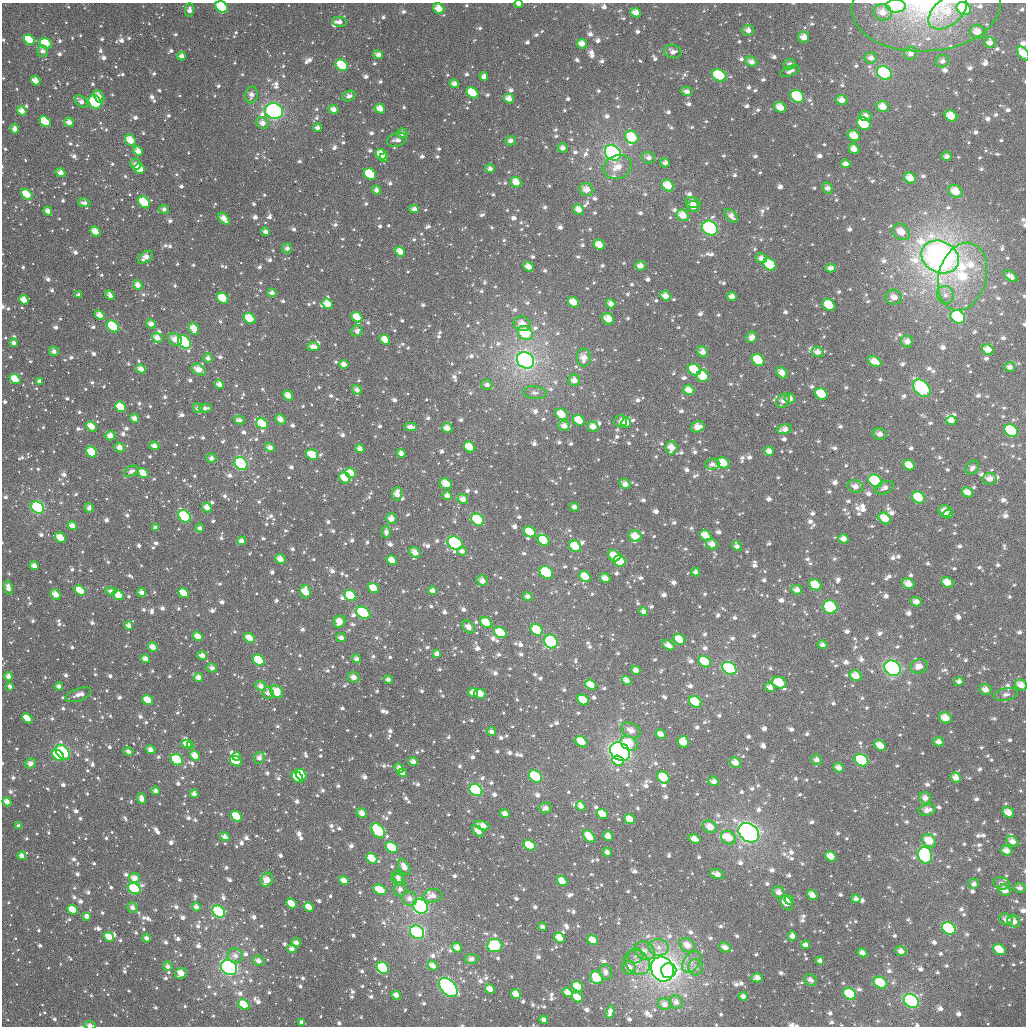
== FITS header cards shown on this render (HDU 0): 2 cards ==
NAXIS1  =                 1024
NAXIS2  =                 1024

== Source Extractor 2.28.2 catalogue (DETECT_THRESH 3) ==
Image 1024 x 1024 px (HDU 0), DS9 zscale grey, 1 PNG px = 1 image px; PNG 1028 x 1028 px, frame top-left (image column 1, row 1024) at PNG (2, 3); each listed source drawn as its Kron ellipse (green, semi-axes under 4 px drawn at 4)
Background 1400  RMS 47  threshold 142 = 3 sigma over >= 5 px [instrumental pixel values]
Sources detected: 1824; of the 1824, the 500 brightest by FLUX_AUTO listed and drawn (1324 fainter detections omitted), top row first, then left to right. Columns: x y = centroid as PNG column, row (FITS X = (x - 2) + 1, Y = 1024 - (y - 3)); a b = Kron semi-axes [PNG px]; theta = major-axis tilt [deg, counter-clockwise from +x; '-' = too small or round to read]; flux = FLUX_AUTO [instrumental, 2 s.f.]
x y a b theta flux
519 4 4 3 - 1.5e+04
896 6 10 6 -1 1.9e+05
926 6 75 45 4 3.5e+05
221 7 6 5 - 1.4e+05
439 9 6 5 - 5.1e+04
964 9 8 6 -34 2.1e+05
189 10 6 4 88 1.7e+04
882 12 9 8 - 3.3e+04
948 12 22 13 41 7.6e+04
636 13 5 4 - 3.4e+04
339 22 7 5 -9 1.9e+04
748 30 6 5 - 2.0e+04
978 32 8 7 - 3.7e+04
804 37 6 5 - 3.0e+04
29 40 6 4 -38 1.1e+05
990 43 6 5 - 1.7e+04
46 44 6 5 - 1.3e+05
582 44 5 4 - 3.2e+04
42 51 6 5 - 1.5e+04
673 52 9 6 -15 2.0e+04
910 53 7 6 - 2.0e+04
1023 53 8 5 -53 5.0e+04
378 55 5 4 - 1.5e+04
182 56 4 4 - 1.9e+04
871 58 6 5 - 1.9e+04
942 61 7 6 - 1.6e+04
751 62 6 5 - 2.1e+04
790 64 6 5 - 1.4e+04
342 65 6 5 - 1.2e+05
790 71 10 5 22 1.6e+04
884 73 8 6 -37 5.5e+05
719 75 8 5 -28 1.6e+05
484 77 4 4 - 2.5e+04
36 81 5 4 - 3.5e+04
454 84 5 4 - 1.9e+04
686 91 6 4 -12 1.4e+04
472 93 6 5 - 9.3e+04
251 95 8 6 81 2.0e+04
99 96 7 4 -61 2.2e+04
349 96 7 5 21 1.5e+04
797 96 7 6 - 1.5e+05
509 99 5 4 - 3.4e+04
842 100 6 5 - 2.7e+04
81 102 8 4 -39 2.1e+04
95 102 7 6 - 2.3e+05
780 107 6 5 - 4.3e+04
883 107 6 5 - 4.2e+04
333 109 5 4 - 2.4e+04
380 109 5 4 - 4.0e+04
22 111 5 4 - 3.2e+04
274 111 9 7 -17 7.9e+05
865 116 6 5 - 2.3e+04
951 116 6 5 - 5.8e+04
45 122 6 4 -38 1.4e+05
69 122 5 4 - 2.6e+04
262 123 6 5 - 2.6e+04
864 124 7 6 - 2.3e+05
318 128 4 4 - 1.7e+04
15 129 4 4 - 1.9e+04
402 133 5 5 - 1.5e+04
854 136 6 5 - 4.8e+04
632 137 7 6 - 1.1e+05
130 140 6 5 - 5.7e+04
397 140 10 6 17 1.8e+04
510 141 5 4 - 1.5e+04
563 148 5 4 - 1.7e+04
854 149 6 5 - 2.6e+04
138 151 5 4 - 2.9e+04
613 153 8 7 - 1.1e+06
381 154 6 5 - 5.2e+04
947 156 5 4 - 1.7e+04
384 158 4 4 - 1.6e+04
648 158 7 5 -18 1.8e+04
665 163 5 4 - 1.6e+04
136 164 5 5 - 1.4e+04
846 164 5 4 - 2.1e+04
618 167 14 11 22 4.8e+04
140 169 5 4 - 9.1e+04
490 169 5 4 - 1.5e+04
61 173 5 4 - 2.5e+04
370 174 6 5 - 1.7e+05
910 178 6 5 - 4.0e+04
516 182 6 5 - 4.7e+04
668 185 6 5 - 6.2e+04
827 188 6 5 - 1.7e+04
586 189 7 6 - 3.5e+04
376 190 4 4 - 1.7e+04
955 191 7 6 - 5.2e+04
27 194 6 4 -37 6.6e+04
144 202 6 5 - 1.2e+05
693 202 8 5 -11 2.2e+04
84 203 6 4 -11 1.5e+04
693 207 6 5 - 3.2e+04
164 209 5 4 - 1.4e+04
414 209 5 4 - 1.9e+04
579 210 6 5 - 3.3e+04
48 211 4 4 - 2.2e+04
683 215 6 5 - 4.5e+04
731 216 8 5 -47 1.9e+04
224 219 7 4 -54 3.3e+04
710 228 8 7 - 3.4e+05
95 231 5 4 - 4.4e+04
266 232 4 4 - 1.7e+04
901 232 9 7 -36 4.5e+04
599 245 6 5 - 5.3e+04
287 248 5 5 - 1.6e+04
400 251 5 4 - 3.8e+04
145 257 8 5 36 3.0e+04
940 257 19 15 -26 3.1e+06
761 258 6 5 - 1.9e+04
770 264 7 5 -36 2.0e+05
640 266 5 5 - 2.4e+04
528 267 5 4 - 2.8e+04
830 268 5 4 - 1.7e+04
962 276 34 23 75 2.4e+05
1011 276 8 4 -36 1.5e+04
138 285 5 4 - 2.5e+04
272 293 4 4 - 1.7e+04
78 295 4 4 - 1.4e+04
110 295 5 4 - 1.7e+04
945 295 9 8 - 2.1e+04
665 296 5 4 - 2.9e+04
732 296 5 4 - 2.0e+04
894 297 8 7 - 2.8e+04
223 298 6 5 - 9.1e+04
24 300 5 4 - 4.0e+04
573 302 6 5 - 4.8e+04
328 304 6 4 -41 5.4e+04
611 304 5 4 - 2.3e+04
829 305 7 5 -36 8.8e+04
100 315 5 4 - 3.2e+04
357 317 6 4 -36 5.4e+04
958 317 7 6 - 5.2e+05
249 319 6 5 - 1.2e+05
608 319 6 5 - 4.8e+04
151 324 5 4 - 2.1e+04
522 324 9 7 -19 3.6e+04
113 326 7 5 -39 1.6e+05
194 329 6 5 - 4.4e+04
357 331 6 5 - 1.5e+04
525 333 8 6 -32 1.3e+05
752 337 6 5 - 2.3e+04
157 338 6 4 -38 2.8e+04
175 339 7 5 -43 3.3e+04
385 340 6 4 -41 4.5e+04
907 341 6 6 - 2.4e+04
184 342 7 5 -48 3.4e+05
14 343 4 4 - 1.5e+04
313 347 6 4 -1 2.5e+04
988 350 6 5 - 3.6e+04
54 351 5 5 - 1.7e+04
703 352 6 5 - 2.1e+04
817 352 6 5 - 2.2e+04
208 358 5 4 - 1.5e+04
584 358 9 7 -89 3.7e+04
526 360 9 7 -38 1.6e+06
758 360 7 5 -38 1.0e+05
874 361 7 5 -24 3.8e+04
344 364 5 4 - 2.2e+04
1010 367 5 5 - 1.5e+04
141 369 5 4 - 2.9e+04
199 370 7 5 -30 3.7e+04
694 370 7 5 -34 9.2e+04
782 373 6 5 - 3.2e+04
703 376 6 6 - 8.0e+04
15 379 6 4 -40 6.9e+04
574 380 6 5 - 2.5e+04
40 381 4 4 - 1.7e+04
219 384 5 4 - 2.3e+04
487 385 6 5 - 1.5e+04
922 388 10 7 -47 3.4e+05
357 390 5 4 - 1.5e+04
689 390 6 5 - 4.0e+04
535 393 11 6 -6 1.5e+04
821 394 6 5 - 1.1e+05
288 395 5 4 - 3.2e+04
790 399 5 5 - 1.7e+04
783 401 8 6 46 2.1e+04
120 407 6 4 -41 1.2e+05
198 408 5 5 - 1.4e+04
205 408 7 4 1 1.6e+04
562 414 6 5 - 5.3e+04
135 418 5 4 - 2.2e+04
280 419 6 4 -46 2.7e+04
239 420 5 3 - 1.5e+04
579 420 6 5 - 6.2e+04
620 421 6 6 - 1.7e+04
951 421 5 4 - 2.2e+04
626 423 5 5 - 2.7e+04
262 424 6 5 - 9.0e+04
91 426 6 4 -43 4.7e+04
564 426 6 5 - 2.2e+04
411 427 6 4 -1 2.2e+04
593 427 5 5 - 2.6e+04
698 427 7 5 15 2.9e+04
447 428 5 5 - 2.9e+04
784 429 8 5 12 2.3e+04
1011 431 7 5 -34 2.4e+05
880 434 7 6 - 1.7e+04
110 436 5 4 - 2.7e+04
154 446 5 4 - 2.1e+04
120 447 5 4 - 2.7e+04
470 447 6 5 - 6.4e+04
270 448 5 4 - 2.0e+04
671 448 7 6 - 3.7e+04
360 449 4 4 - 2.0e+04
769 451 5 4 - 2.4e+04
92 452 6 5 - 7.9e+04
401 453 5 4 - 2.2e+04
312 455 6 5 - 7.1e+04
211 458 5 5 - 1.4e+04
723 463 6 5 - 7.3e+04
241 464 7 5 -44 4.3e+05
712 464 7 5 4 1.5e+04
909 465 6 5 - 4.3e+04
972 468 8 5 49 1.4e+04
131 471 7 5 30 1.6e+04
143 473 6 4 -38 4.6e+04
351 473 6 4 -38 4.9e+04
345 478 6 5 - 5.9e+04
989 479 7 6 - 2.7e+04
875 481 7 5 -35 2.5e+05
446 484 6 5 - 4.5e+04
625 484 5 4 - 2.5e+04
855 486 8 6 -15 2.3e+04
885 488 9 6 25 1.7e+04
967 492 6 5 - 3.3e+04
397 494 6 5 - 3.4e+04
447 496 5 4 - 2.0e+04
918 497 7 5 -36 8.1e+04
463 499 5 4 - 2.7e+04
38 507 7 5 -38 4.2e+05
207 507 5 4 - 2.7e+04
574 507 4 4 - 1.8e+04
89 508 5 4 - 1.6e+04
945 511 6 6 - 3.3e+04
948 514 5 4 - 3.1e+04
185 516 7 5 -46 2.4e+05
885 518 7 5 -39 4.8e+04
391 519 5 5 - 2.9e+04
478 520 7 5 -39 1.3e+05
72 526 5 4 - 2.7e+04
156 528 4 4 - 1.9e+04
200 528 4 4 - 1.5e+04
386 532 5 4 - 1.6e+04
530 532 6 5 - 9.1e+04
635 536 7 5 -13 4.6e+04
706 536 6 5 - 4.8e+04
60 538 6 5 - 4.4e+04
843 539 5 4 - 2.6e+04
544 540 6 5 - 7.4e+04
242 541 4 4 - 2.2e+04
455 543 8 6 -29 2.6e+05
712 544 6 5 - 2.8e+04
575 546 6 5 - 6.8e+04
737 546 5 4 - 1.4e+04
462 551 5 4 - 1.5e+04
415 553 6 5 - 3.0e+04
614 556 6 5 - 5.0e+04
280 559 5 4 - 3.2e+04
392 560 5 4 - 4.6e+04
619 561 6 5 - 1.3e+05
34 566 5 4 - 2.5e+04
546 572 7 5 -37 6.6e+05
695 572 4 4 - 1.4e+04
585 577 6 5 - 5.7e+04
605 578 5 4 - 2.8e+04
482 581 6 5 - 2.5e+04
947 582 6 5 - 4.3e+04
908 584 6 5 - 3.8e+04
815 585 6 5 - 6.4e+04
8 588 7 4 -73 2.5e+04
374 588 6 4 -37 5.8e+04
80 590 6 4 -37 1.1e+05
797 590 5 5 - 2.1e+04
111 591 5 4 - 1.5e+04
433 591 4 4 - 2.2e+04
142 592 4 4 - 1.9e+04
305 592 6 5 - 5.4e+04
184 593 6 4 -38 6.8e+04
56 594 6 4 -52 4.0e+04
118 595 6 4 -36 9.0e+04
350 596 6 5 - 1.5e+05
528 596 5 4 - 1.5e+04
916 602 5 4 - 2.4e+04
830 607 7 7 - 2.3e+05
644 611 4 4 - 1.7e+04
363 613 7 5 -35 2.1e+05
339 622 6 5 - 4.2e+04
486 623 6 5 - 9.7e+04
129 626 4 4 - 2.0e+04
469 627 7 5 -46 2.2e+04
537 630 6 5 - 1.7e+05
500 633 6 5 - 1.1e+05
198 636 5 4 - 4.0e+04
250 638 5 4 - 4.5e+04
341 638 5 4 - 1.7e+04
679 639 6 5 - 6.2e+04
551 641 7 6 - 4.2e+05
668 645 6 4 -30 2.6e+04
822 645 5 4 - 1.6e+04
153 647 5 4 - 3.2e+04
437 654 4 4 - 1.7e+04
202 656 5 4 - 2.0e+04
145 659 5 4 - 2.4e+04
357 659 4 4 - 1.8e+04
259 660 6 5 - 1.5e+05
705 662 7 5 -37 1.0e+05
919 666 9 7 14 3.0e+04
212 668 5 4 - 1.4e+04
729 668 7 6 - 5.7e+05
893 668 9 7 -35 6.5e+05
636 670 5 4 - 2.4e+04
9 676 4 4 - 1.9e+04
856 676 6 5 - 3.9e+04
354 677 6 5 - 2.5e+04
199 678 4 4 - 2.1e+04
388 679 4 4 - 1.5e+04
627 680 5 4 - 2.4e+04
959 681 5 4 - 1.6e+04
779 683 8 5 -20 9.5e+04
591 685 6 4 -37 4.8e+04
1021 685 6 5 - 3.2e+04
10 686 4 3 - 1.5e+04
59 686 4 3 - 1.6e+04
261 686 5 5 - 2.2e+04
770 687 5 4 - 2.2e+04
985 690 6 5 - 2.6e+04
277 692 7 5 -41 7.3e+04
268 693 6 5 - 1.7e+04
473 693 5 4 - 3.0e+04
480 694 6 5 - 4.0e+04
1006 694 12 6 13 1.5e+04
78 695 13 6 20 1.7e+04
148 700 6 4 -38 5.5e+04
583 700 6 5 - 6.4e+04
695 702 7 5 -36 8.8e+04
27 718 6 4 -42 5.8e+04
945 718 6 5 - 4.0e+04
631 730 10 7 -29 2.9e+04
492 732 4 4 - 1.6e+04
661 734 5 4 - 2.5e+04
581 742 7 5 -38 7.5e+04
683 742 6 5 - 5.1e+04
939 742 5 4 - 2.1e+04
629 743 9 6 -29 9.4e+04
187 744 5 4 - 3.6e+04
191 746 4 3 - 3.0e+04
880 746 6 4 -32 4.6e+04
151 750 5 4 - 2.5e+04
128 751 5 4 - 1.4e+04
63 752 8 6 -54 3.1e+05
620 752 10 8 -35 1.1e+06
58 755 6 4 -40 1.6e+05
195 756 5 4 - 4.5e+04
237 756 4 3 - 1.6e+04
259 758 6 5 - 1.9e+04
177 760 6 5 - 1.6e+05
816 760 5 5 - 1.6e+04
861 760 7 5 -36 2.2e+05
236 761 6 4 -32 1.0e+05
618 761 6 5 - 3.8e+04
413 762 5 4 - 1.9e+04
30 763 6 5 - 2.1e+04
735 763 6 5 - 2.8e+04
399 768 5 4 - 1.8e+04
839 768 5 4 - 2.1e+04
403 773 4 4 - 1.7e+04
301 775 6 5 - 1.4e+05
535 776 7 5 -37 5.5e+05
297 777 7 5 -50 7.4e+04
663 777 7 5 -38 8.8e+04
956 778 5 4 - 2.9e+04
714 781 6 4 -20 2.1e+04
476 790 7 5 -33 2.3e+05
156 791 4 4 - 1.8e+04
194 794 4 4 - 1.8e+04
925 798 6 5 - 2.0e+04
142 799 5 4 - 2.4e+04
7 802 5 4 - 2.9e+04
581 806 5 4 - 2.0e+04
545 808 6 5 - 1.8e+04
927 810 9 5 11 2.5e+04
362 813 5 4 - 2.8e+04
1008 813 6 5 - 3.5e+04
505 814 5 4 - 2.6e+04
602 814 6 4 -34 5.6e+04
236 816 6 4 -39 1.1e+05
629 819 5 4 - 4.3e+04
19 826 4 3 - 1.5e+04
483 826 8 4 -18 3.3e+04
710 827 7 6 - 3.8e+04
378 831 8 6 -52 2.0e+05
478 831 7 4 -44 2.2e+04
749 833 11 8 -39 1.2e+06
589 836 7 5 -46 6.9e+04
608 836 5 4 - 2.7e+04
225 837 5 4 - 2.2e+04
728 838 8 6 -40 6.5e+04
694 839 6 4 -18 2.7e+04
929 841 7 6 - 5.8e+04
1013 841 6 5 - 2.3e+04
529 845 6 5 - 9.2e+04
392 848 6 5 - 1.3e+05
1007 850 6 5 - 2.7e+04
607 852 5 4 - 1.7e+04
925 855 8 7 - 5.0e+05
22 856 4 4 - 2.4e+04
831 856 6 5 - 4.0e+04
372 858 6 4 -39 7.0e+04
404 867 9 5 -59 2.7e+04
717 874 7 4 -19 2.5e+04
398 877 6 5 - 1.4e+04
134 878 5 5 - 3.0e+04
267 880 7 5 65 3.9e+04
344 880 5 4 - 3.2e+04
398 880 7 5 -28 1.5e+04
562 881 5 4 - 4.8e+04
1002 883 8 6 -11 1.5e+04
974 884 5 5 - 1.5e+04
1020 888 6 5 - 1.5e+04
134 889 6 5 - 1.8e+05
400 889 7 6 - 1.7e+04
380 890 7 5 -23 7.4e+04
1005 890 6 5 - 2.9e+04
779 892 6 5 - 2.4e+04
812 895 5 4 - 2.7e+04
432 896 10 6 8 2.9e+04
410 898 8 7 - 2.2e+04
856 899 4 4 - 1.6e+04
789 900 4 4 - 4.5e+04
292 903 6 4 -41 6.6e+04
787 903 8 5 -61 6.6e+04
420 906 8 7 - 7.5e+05
196 907 4 4 - 2.0e+04
309 907 5 4 - 4.5e+04
132 908 5 5 - 1.9e+04
73 910 5 4 - 9.1e+04
219 912 7 5 -37 3.9e+05
87 916 4 4 - 1.9e+04
1006 919 7 5 -18 2.2e+04
1014 921 6 5 - 2.2e+04
543 927 4 4 - 1.6e+04
949 928 7 5 -34 5.4e+05
417 932 8 6 -36 7.1e+05
792 936 5 4 - 2.0e+04
109 937 5 4 - 4.9e+04
146 938 4 4 - 1.5e+04
560 938 6 4 -43 5.7e+04
593 940 5 4 - 4.9e+04
296 943 4 4 - 1.8e+04
495 945 7 6 - 1.7e+05
687 945 8 6 -34 3.6e+04
806 945 5 4 - 1.9e+04
457 947 5 4 - 2.6e+04
659 947 10 8 -5 2.6e+04
725 947 6 5 - 2.2e+04
292 949 4 4 - 1.9e+04
1000 950 7 5 -35 7.4e+04
645 951 11 8 -30 2.9e+04
901 951 6 5 - 2.1e+04
862 953 5 4 - 2.3e+04
235 956 8 7 - 2.1e+04
635 956 8 7 - 1.5e+04
471 959 7 5 7 1.8e+04
259 961 6 5 - 2.0e+04
820 961 4 4 - 1.5e+04
637 962 14 11 -39 4.4e+04
692 962 12 7 53 2.2e+04
168 966 5 4 - 1.5e+04
433 966 5 4 - 2.2e+04
229 967 8 7 - 9.7e+05
696 967 8 7 - 1.5e+04
383 968 6 5 - 2.0e+05
629 968 7 6 - 2.7e+04
662 969 13 11 -62 2.1e+06
669 970 7 7 - 9.8e+05
606 972 7 6 - 1.9e+04
181 974 6 5 - 4.4e+04
597 978 7 6 - 1.5e+05
757 978 6 4 1 2.4e+04
811 980 7 5 -37 1.8e+04
880 983 7 5 -25 9.9e+04
577 986 6 4 -35 6.0e+04
448 988 11 7 -46 5.7e+05
490 989 5 4 - 3.3e+04
568 992 5 4 - 2.9e+04
516 994 5 4 - 3.8e+04
850 994 7 5 -34 1.4e+05
396 995 5 4 - 2.4e+04
743 996 4 4 - 1.6e+04
577 997 6 4 -37 4.4e+04
911 1001 8 6 -35 7.1e+05
676 1002 7 6 - 1.7e+04
244 1004 6 4 -39 1.1e+05
664 1004 7 6 - 2.0e+04
610 1012 7 4 73 2.0e+04
544 1020 4 4 - 1.9e+04
302 1022 4 3 - 1.7e+04
90 1025 6 3 -8 1.8e+04
At the frame edge (FLAGS 8, measured only in part): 9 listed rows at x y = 519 4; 896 6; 926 6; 221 7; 964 9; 1023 53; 1020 888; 544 1020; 90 1025
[1324 fainter detections neither listed nor drawn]

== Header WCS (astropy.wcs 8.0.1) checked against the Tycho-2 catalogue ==
Header WCS as astropy/WCSLIB reads it (applying the file's SIP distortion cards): RA---TAN-SIP/DEC--TAN-SIP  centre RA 02:22:02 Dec +78:37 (35.51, +78.62 deg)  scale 8.66 arcsec/px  FOV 147.9' x 147.9'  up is +177 deg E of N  parity flipped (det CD > 0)
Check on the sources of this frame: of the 60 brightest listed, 56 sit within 12.7 arcsec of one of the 180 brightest Tycho-2 stars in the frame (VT <= 11.23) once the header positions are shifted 6.19 arcsec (4.66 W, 4.07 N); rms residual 4.24 arcsec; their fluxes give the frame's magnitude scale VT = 22.83 - 2.5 log10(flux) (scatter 0.34 mag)
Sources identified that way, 340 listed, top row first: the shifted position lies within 12.7 arcsec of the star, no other Tycho-2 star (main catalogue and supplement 1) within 25.4 arcsec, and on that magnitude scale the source's flux lands within +1.5 / -3 mag of the star's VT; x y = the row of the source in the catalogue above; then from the Tycho-2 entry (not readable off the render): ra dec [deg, ICRS J2000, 3 dp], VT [Tycho-2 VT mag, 2 dp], TYC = Tycho-2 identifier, HIP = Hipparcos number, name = IAU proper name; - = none
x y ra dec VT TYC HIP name
519 4 35.727 +77.395 12.34 4499-2160-1 - -
896 6 31.585 +77.327 9.37 4499-1489-1 - -
221 7 39.003 +77.416 9.62 4499-62-1 - -
439 9 36.604 +77.415 10.72 4499-296-1 - -
882 12 31.725 +77.348 12.26 4499-1806-1 - -
636 13 34.432 +77.402 11.92 4499-1634-1 - -
339 22 37.699 +77.452 11.92 4499-282-1 - -
748 30 33.180 +77.422 11.72 4499-2100-1 - -
804 37 32.560 +77.427 11.33 4499-1532-1 - -
29 40 41.139 +77.482 10.59 4512-552-1 - -
46 44 40.959 +77.494 9.78 4512-410-1 - -
582 44 35.004 +77.484 11.30 4499-1719-1 - -
1023 53 30.124 +77.403 10.82 4499-2196-1 - -
751 62 33.113 +77.497 11.86 4499-1601-1 - -
342 65 37.668 +77.557 9.89 4499-630-1 - -
884 73 31.626 +77.492 8.75 4499-2238-1 - -
719 75 33.448 +77.538 10.30 4499-1609-1 - -
484 77 36.077 +77.575 12.50 4499-236-1 - -
36 81 41.091 +77.582 12.21 4512-1954-1 - -
454 84 36.404 +77.594 11.83 4499-238-1 - -
472 93 36.195 +77.616 10.94 4499-976-1 - -
797 96 32.557 +77.571 9.73 4499-2021-1 10125 -
509 99 35.786 +77.625 11.77 4499-806-1 - -
95 102 40.434 +77.639 9.12 4512-932-1 12578 -
883 107 31.601 +77.572 12.25 4499-2123-1 - -
333 109 37.756 +77.663 11.83 4499-580-1 - -
380 109 37.231 +77.659 11.54 4499-96-1 - -
22 111 41.263 +77.652 11.26 4512-111-1 - -
274 111 38.418 +77.667 7.74 4499-676-1 11906 -
951 116 30.831 +77.575 10.88 4499-1475-1 - -
45 122 41.004 +77.681 11.05 4512-2454-1 - -
69 122 40.735 +77.685 11.28 4512-728-1 - -
864 124 31.790 +77.619 10.86 4499-2085-1 - -
318 128 37.934 +77.707 12.33 4499-330-1 - -
15 129 41.352 +77.694 12.40 4512-718-1 - -
854 136 31.884 +77.651 10.82 4499-1741-1 - -
632 137 34.378 +77.702 10.04 4499-1747-1 - -
130 140 40.050 +77.733 10.77 4512-57-1 - -
613 153 34.576 +77.743 7.81 4499-1478-1 10750 -
381 154 37.211 +77.769 11.37 4499-208-1 - -
648 158 34.177 +77.747 12.04 4499-1917-1 - -
846 164 31.943 +77.720 12.00 4499-1749-1 - -
140 169 39.955 +77.802 11.00 4499-212-1 - -
370 174 37.328 +77.818 10.35 4499-358-1 - -
910 178 31.202 +77.735 11.03 4499-1574-1 - -
516 182 35.662 +77.825 10.93 4499-518-1 - -
668 185 33.931 +77.811 10.45 4499-2019-1 - -
827 188 32.125 +77.781 12.04 4499-2101-1 - -
586 189 34.854 +77.834 11.26 4499-1376-1 - -
955 191 30.671 +77.754 10.78 4499-1965-1 - -
27 194 41.252 +77.854 10.47 4512-2261-1 - -
144 202 39.914 +77.884 10.37 4499-906-1 - -
84 203 40.593 +77.880 11.86 4512-2299-1 - -
693 207 33.625 +77.856 11.27 4499-1396-1 - -
164 209 39.689 +77.900 12.22 4499-136-1 - -
579 210 34.931 +77.884 11.88 4499-1775-1 - -
48 211 41.021 +77.896 12.22 4512-2509-1 - -
683 215 33.736 +77.880 11.03 4499-1328-1 - -
224 219 39.003 +77.925 11.96 4499-586-1 - -
710 228 33.411 +77.905 8.53 4499-1722-1 10371 -
95 231 40.484 +77.950 10.92 4512-1671-1 - -
266 232 38.524 +77.957 12.27 4499-308-1 - -
599 245 34.671 +77.965 11.57 4499-1362-1 - -
287 248 38.277 +77.998 12.01 4499-164-1 - -
400 251 36.967 +78.002 11.62 4499-72-1 - -
145 257 39.905 +78.014 11.94 4499-548-1 - -
940 257 30.738 +77.916 6.17 4499-2251-1 9568 -
761 258 32.796 +77.966 12.06 4499-2171-1 - -
770 264 32.686 +77.979 10.30 4499-2170-1 - -
640 266 34.180 +78.008 11.94 4499-1656-1 - -
528 267 35.471 +78.027 11.94 4499-338-1 - -
962 276 30.460 +77.955 10.88 4499-1636-1 - -
138 285 40.014 +78.081 11.29 4512-1013-1 - -
78 295 40.708 +78.101 12.03 4512-2427-1 - -
110 295 40.340 +78.105 12.47 4512-1771-1 - -
223 298 39.023 +78.118 10.79 4499-661-1 - -
24 300 41.347 +78.107 11.61 4512-803-1 - -
573 302 34.928 +78.107 11.19 4499-1280-1 - -
328 304 37.801 +78.131 11.18 4499-543-1 - -
611 304 34.492 +78.104 12.19 4499-1686-1 - -
829 305 31.956 +78.062 11.73 4499-1671-1 - -
100 315 40.468 +78.151 11.52 4512-727-1 - -
357 317 37.451 +78.162 11.23 4499-573-1 - -
958 317 30.452 +78.053 9.47 4499-1582-1 - -
249 319 38.712 +78.167 10.35 4499-527-1 - -
608 319 34.510 +78.142 11.22 4499-1577-1 - -
522 324 35.512 +78.165 12.20 4499-297-1 - -
113 326 40.317 +78.180 9.40 4512-1837-1 12535 -
525 333 35.469 +78.188 10.01 4499-793-1 - -
157 338 39.801 +78.210 11.84 4499-433-1 - -
175 339 39.596 +78.214 11.73 4499-615-1 - -
385 340 37.118 +78.216 11.34 4499-221-1 - -
184 342 39.483 +78.221 9.43 4499-927-1 - -
14 343 41.495 +78.208 11.97 4512-241-1 - -
988 350 30.053 +78.120 12.16 4499-2213-1 - -
54 351 41.025 +78.234 12.01 4512-2209-1 - -
208 358 39.206 +78.261 12.23 4499-827-1 - -
584 358 34.766 +78.238 11.59 4499-1900-1 - -
526 360 35.446 +78.254 7.55 4499-517-1 - -
758 360 32.714 +78.211 10.57 4499-1371-1 - -
874 361 31.359 +78.183 11.27 4499-1545-1 - -
141 369 40.004 +78.284 11.40 4512-1301-1 - -
199 370 39.318 +78.288 11.58 4499-253-1 - -
694 370 33.454 +78.248 11.17 4499-1971-1 - -
703 376 33.348 +78.261 10.49 4499-1407-1 - -
15 379 41.498 +78.296 10.89 4512-1327-1 - -
574 380 34.865 +78.294 11.78 4499-817-1 - -
219 384 39.077 +78.324 12.13 4499-423-1 - -
922 388 30.755 +78.235 8.86 4499-1726-1 - -
689 390 33.498 +78.297 11.21 4499-1394-1 - -
821 394 31.929 +78.277 11.06 4499-2163-1 - -
288 395 38.259 +78.352 11.45 4499-321-1 - -
790 399 32.297 +78.295 12.21 4499-1787-1 - -
783 401 32.377 +78.302 12.32 4499-1733-1 - -
120 407 40.258 +78.374 10.48 4512-827-1 - -
280 419 38.351 +78.409 11.34 4499-871-1 - -
579 420 34.777 +78.390 11.12 4499-317-1 - -
620 421 34.287 +78.384 12.30 4499-1391-1 - -
626 423 34.215 +78.387 11.45 4499-1640-1 - -
262 424 38.568 +78.420 10.48 4499-591-1 - -
91 426 40.616 +78.418 11.20 4512-497-1 - -
564 426 34.954 +78.404 11.81 4499-897-1 - -
411 427 36.795 +78.423 11.80 4499-7-1 - -
698 427 33.365 +78.386 12.44 4499-1476-1 - -
447 428 36.349 +78.424 11.60 4499-429-1 - -
1011 431 29.641 +78.305 10.02 4498-721-1 - -
110 436 40.392 +78.441 12.01 4512-717-1 - -
120 447 40.286 +78.471 12.00 4512-1245-1 - -
470 447 36.071 +78.467 11.78 4499-525-1 - -
671 448 33.648 +78.438 12.27 4499-1404-1 - -
360 449 37.392 +78.479 12.02 4499-271-1 - -
92 452 40.625 +78.480 10.18 4512-421-1 - -
401 453 36.895 +78.487 11.79 4499-735-1 - -
312 455 37.967 +78.495 11.21 4499-1041-1 - -
211 458 39.185 +78.502 11.94 4499-597-1 - -
723 463 33.013 +78.465 11.02 4499-1644-1 - -
241 464 38.822 +78.517 8.76 4499-113-1 12045 -
909 465 30.792 +78.421 11.45 4499-1150-1 - -
131 471 40.162 +78.530 12.77 4512-911-1 - -
143 473 40.008 +78.535 11.02 4512-435-1 - -
351 473 37.501 +78.537 11.02 4499-171-1 - -
345 478 37.569 +78.550 11.44 4499-269-1 - -
989 479 29.816 +78.426 12.55 4498-303-1 - -
875 481 31.170 +78.469 9.71 4499-1463-1 - -
625 484 34.173 +78.535 12.37 4499-1406-1 - -
855 486 31.402 +78.488 12.06 4499-1148-1 - -
967 492 30.052 +78.467 11.29 4499-1414-1 - -
397 494 36.934 +78.586 12.50 4499-1007-1 - -
918 497 30.626 +78.496 10.44 4499-1246-1 - -
38 507 41.306 +78.608 8.64 4512-311-1 12851 -
207 507 39.245 +78.620 11.74 4499-157-1 - -
89 508 40.685 +78.614 12.23 4512-375-1 - -
945 511 30.299 +78.517 11.87 4499-1318-1 - -
948 514 30.254 +78.524 11.79 4499-1312-1 - -
185 516 39.519 +78.641 9.13 4499-939-1 - -
885 518 30.997 +78.556 11.03 4499-1551-1 - -
391 519 36.990 +78.645 11.51 4499-963-1 - -
478 520 35.939 +78.641 9.60 4499-147-1 - -
72 526 40.896 +78.655 11.41 4512-1495-1 - -
156 528 39.879 +78.667 11.75 4499-803-1 - -
200 528 39.342 +78.669 12.24 4499-531-1 - -
386 532 37.054 +78.677 12.33 4499-921-1 - -
530 532 35.293 +78.665 11.18 4499-67-1 - -
635 536 34.008 +78.658 11.16 4499-2007-1 - -
706 536 33.146 +78.643 11.33 4499-1870-1 - -
544 540 35.119 +78.683 10.91 4499-361-1 - -
242 541 38.828 +78.702 11.85 4499-875-1 - -
455 543 36.203 +78.700 8.94 4499-489-1 11247 -
712 544 33.061 +78.662 12.62 4499-1500-1 - -
575 546 34.730 +78.693 10.67 4499-899-1 - -
614 556 34.247 +78.708 10.98 4499-275-1 - -
280 559 38.349 +78.746 11.15 4499-669-1 - -
392 560 36.975 +78.746 11.61 4499-31-1 - -
619 561 34.174 +78.721 9.84 4499-969-1 - -
34 566 41.385 +78.747 12.04 4512-5-1 - -
585 577 34.583 +78.764 11.24 4503-1727-1 - -
947 582 30.139 +78.688 11.10 4499-1815-1 - -
908 584 30.607 +78.705 11.13 4499-1720-1 - -
815 585 31.744 +78.735 11.58 4499-1826-1 - -
8 588 41.718 +78.798 12.14 4516-868-1 - -
374 588 37.192 +78.814 11.21 4503-1400-1 - -
80 590 40.831 +78.812 10.53 4516-1388-1 - -
797 590 31.969 +78.751 12.23 4503-2069-1 - -
433 591 36.461 +78.816 12.33 4503-1562-1 - -
305 592 38.037 +78.825 11.58 4503-1657-1 - -
184 593 39.548 +78.826 10.90 4503-1538-1 - -
56 594 41.138 +78.819 11.09 4516-1690-1 - -
118 595 40.364 +78.826 10.55 4516-1260-1 - -
350 596 37.477 +78.833 10.11 4503-1262-1 - -
916 602 30.488 +78.744 11.52 4499-1152-1 - -
830 607 31.526 +78.783 9.60 4503-1783-1 9803 -
363 613 37.305 +78.875 9.54 4503-924-1 11577 -
486 623 35.776 +78.888 10.85 4503-1428-1 - -
129 626 40.246 +78.900 11.96 4516-1370-1 - -
469 627 35.993 +78.901 11.97 4503-1370-1 - -
537 630 35.141 +78.900 9.99 4503-1006-1 - -
500 633 35.594 +78.910 10.09 4503-1515-1 - -
198 636 39.384 +78.930 11.00 4503-1196-1 - -
250 638 38.736 +78.936 10.59 4503-1384-1 - -
341 638 37.589 +78.934 11.94 4503-1156-1 - -
679 639 33.354 +78.898 12.14 4503-1837-1 - -
551 641 34.954 +78.925 9.49 4503-1490-1 - -
668 645 33.499 +78.913 12.05 4503-2189-1 - -
153 647 39.950 +78.954 11.26 4503-1569-1 - -
437 654 36.382 +78.967 11.90 4503-1723-1 - -
202 656 39.333 +78.976 12.07 4503-1441-1 - -
145 659 40.048 +78.981 11.84 4516-2013-1 - -
259 660 38.620 +78.990 9.94 4503-1745-1 - -
705 662 33.013 +78.946 10.58 4503-2015-1 - -
729 668 32.696 +78.956 9.02 4503-1939-1 - -
893 668 30.665 +78.911 7.98 4503-1883-1 9544 -
636 670 33.869 +78.980 11.60 4503-1755-1 - -
9 676 41.781 +79.009 11.60 4516-2046-1 - -
856 676 31.112 +78.940 11.36 4503-1929-1 - -
354 677 37.423 +79.029 11.38 4503-1296-1 - -
199 678 39.386 +79.029 12.10 4503-996-1 - -
627 680 33.979 +79.006 11.66 4503-1465-1 - -
591 685 34.424 +79.022 11.44 4503-1669-1 - -
1021 685 29.046 +78.906 11.83 4502-437-1 - -
59 686 41.152 +79.039 11.97 4516-1272-1 - -
261 686 38.598 +79.051 11.70 4503-442-1 - -
985 690 29.481 +78.930 11.29 4502-1497-1 - -
277 692 38.393 +79.066 10.54 4503-1432-1 - -
268 693 38.508 +79.068 12.13 4503-614-1 - -
473 693 35.908 +79.057 11.72 4503-1407-1 - -
480 694 35.816 +79.059 12.43 4503-850-1 - -
148 700 40.031 +79.081 11.14 4516-1468-1 - -
583 700 34.505 +79.061 10.81 4503-1610-1 - -
695 702 33.087 +79.044 10.10 4503-2119-1 - -
945 718 29.925 +79.012 10.98 4502-905-1 - -
631 730 33.866 +79.126 12.83 4503-1452-1 - -
492 732 35.651 +79.149 12.08 4503-1344-1 - -
661 734 33.490 +79.129 12.34 4503-1202-1 - -
581 742 34.492 +79.161 11.40 4503-1218-1 - -
683 742 33.193 +79.144 11.23 4503-2033-1 - -
939 742 29.968 +79.070 11.55 4502-1315-1 - -
629 743 33.880 +79.157 10.75 4503-1630-1 - -
187 744 39.555 +79.188 12.26 4503-1646-1 - -
191 746 39.498 +79.193 11.69 4503-704-1 - -
880 746 30.692 +79.099 11.13 4503-2067-1 - -
151 750 40.015 +79.200 12.11 4516-1378-1 - -
128 751 40.310 +79.202 12.33 4516-1660-1 - -
63 752 41.143 +79.199 8.74 4516-1246-1 12805 -
620 752 33.986 +79.179 7.09 4503-1558-1 10560 -
58 755 41.207 +79.205 9.63 4516-540-1 - -
195 756 39.446 +79.217 11.12 4503-1639-1 - -
177 760 39.677 +79.227 9.55 4503-1751-1 - -
816 760 31.480 +79.152 11.75 4503-1781-1 - -
861 760 30.906 +79.139 9.34 4503-1841-1 - -
236 761 38.921 +79.231 10.12 4503-490-1 - -
413 762 36.640 +79.229 11.83 4503-1389-1 - -
30 763 41.575 +79.222 12.27 4516-1224-1 - -
735 763 32.506 +79.180 11.39 4503-2171-1 - -
839 768 31.184 +79.165 11.89 4503-2021-1 - -
403 773 36.774 +79.256 11.82 4503-1530-1 - -
301 775 38.083 +79.264 10.22 4503-656-1 - -
535 776 35.054 +79.252 9.78 4503-420-1 - -
297 777 38.132 +79.271 10.46 4503-1683-1 - -
663 777 33.408 +79.232 10.38 4503-1605-1 - -
956 778 29.682 +79.150 11.35 4502-177-1 - -
714 781 32.761 +79.230 11.83 4503-2065-1 - -
476 790 35.814 +79.292 9.07 4503-1066-1 - -
156 791 39.966 +79.299 12.04 4503-1564-1 - -
142 799 40.147 +79.319 11.63 4516-1564-1 - -
7 802 41.895 +79.310 11.29 4516-580-1 - -
581 806 34.448 +79.316 11.66 4503-234-1 - -
927 810 29.994 +79.238 12.10 4502-223-1 - -
362 813 37.288 +79.355 11.58 4503-700-1 - -
1008 813 28.946 +79.214 11.50 4502-427-1 - -
505 814 35.427 +79.345 11.48 4503-934-1 - -
236 816 38.920 +79.365 10.46 4503-1473-1 - -
629 819 33.804 +79.339 11.17 4503-1707-1 - -
483 826 35.705 +79.376 11.62 4503-1256-1 - -
710 827 32.748 +79.340 11.56 4503-2001-1 - -
378 831 37.064 +79.399 9.76 4503-1496-1 - -
749 833 32.234 +79.346 7.05 4503-2063-1 - -
589 836 34.305 +79.388 10.46 4503-696-1 - -
608 836 34.061 +79.384 12.13 4503-1696-1 - -
728 838 32.497 +79.362 11.61 4503-1969-1 - -
929 841 29.902 +79.310 10.67 4502-1299-1 - -
1013 841 28.834 +79.280 11.64 4502-1179-1 - -
529 845 35.082 +79.417 10.20 4503-132-1 - -
392 848 36.881 +79.437 10.09 4503-204-1 - -
1007 850 28.891 +79.304 11.36 4502-451-1 - -
925 855 29.925 +79.347 8.78 4502-127-1 - -
22 856 41.743 +79.442 12.00 4516-756-1 - -
831 856 31.142 +79.379 11.34 4503-2285-1 - -
372 858 37.143 +79.464 11.06 4503-966-1 - -
717 874 32.593 +79.452 11.72 4503-2302-1 - -
398 877 36.794 +79.506 12.17 4503-1152-1 - -
134 878 40.275 +79.508 11.83 4516-46-1 - -
267 880 38.525 +79.516 11.27 4503-74-1 - -
344 880 37.506 +79.518 11.19 4503-774-1 - -
562 881 34.625 +79.499 10.69 4503-242-1 - -
974 884 29.247 +79.396 12.02 4502-277-1 - -
134 889 40.281 +79.534 9.20 4516-414-1 - -
1005 890 28.834 +79.399 11.41 4502-737-1 - -
779 892 31.770 +79.479 11.66 4503-2026-1 - -
812 895 31.324 +79.477 12.39 4503-2186-1 - -
432 896 36.324 +79.549 12.05 4503-1352-1 - -
787 903 31.650 +79.503 10.99 4503-2293-1 - -
420 906 36.480 +79.576 8.20 4503-48-1 11341 -
132 908 40.317 +79.579 11.92 4516-212-1 - -
73 910 41.108 +79.578 10.50 4516-760-1 - -
219 912 39.166 +79.594 8.91 4503-784-1 - -
1006 919 28.753 +79.468 11.95 4502-263-1 - -
1014 921 28.645 +79.469 12.30 4502-203-1 - -
949 928 29.474 +79.512 9.01 4502-1869-1 - -
417 932 36.512 +79.640 8.18 4503-416-1 - -
792 936 31.524 +79.580 12.51 4503-2244-1 - -
109 937 40.644 +79.647 11.07 4516-596-1 - -
560 938 34.608 +79.636 11.24 4503-388-1 - -
593 940 34.167 +79.636 10.79 4503-1396-1 - -
296 943 38.134 +79.668 12.00 4503-1208-1 - -
495 945 35.466 +79.663 9.37 4503-912-1 - -
457 947 35.977 +79.672 11.46 4503-206-1 - -
725 947 32.395 +79.625 11.95 4503-2044-1 - -
292 949 38.194 +79.684 11.60 4503-1718-1 - -
1000 950 28.768 +79.543 10.45 4502-1662-1 - -
862 953 30.565 +79.600 11.82 4503-2122-1 - -
471 959 35.771 +79.697 12.03 4503-298-1 - -
168 966 39.869 +79.722 12.13 4503-60-1 - -
229 967 39.033 +79.729 7.56 4503-6-1 12121 -
383 968 36.963 +79.727 9.62 4503-660-1 - -
629 968 33.654 +79.695 11.40 4503-1613-1 - -
662 969 33.208 +79.692 6.47 4503-1788-1 10309 -
669 970 33.122 +79.693 7.15 4503-2294-1 10285 -
181 974 39.682 +79.740 11.21 4503-1625-1 - -
757 978 31.922 +79.689 12.20 4503-2204-1 - -
880 983 30.271 +79.665 9.92 4503-1766-1 - -
577 986 34.328 +79.749 11.12 4503-352-1 - -
448 988 36.064 +79.771 7.97 4503-1533-1 11202 -
490 989 35.506 +79.768 11.64 4503-814-1 - -
516 994 35.151 +79.777 11.37 4503-534-1 - -
850 994 30.660 +79.702 9.68 4503-1864-1 - -
396 995 36.775 +79.791 11.32 4503-1419-1 - -
577 997 34.317 +79.776 11.26 4503-166-1 - -
911 1001 29.823 +79.698 8.14 4502-1402-1 9279 -
244 1004 38.841 +79.818 10.83 4503-1040-1 - -
302 1022 38.055 +79.860 12.66 4503-470-1 - -